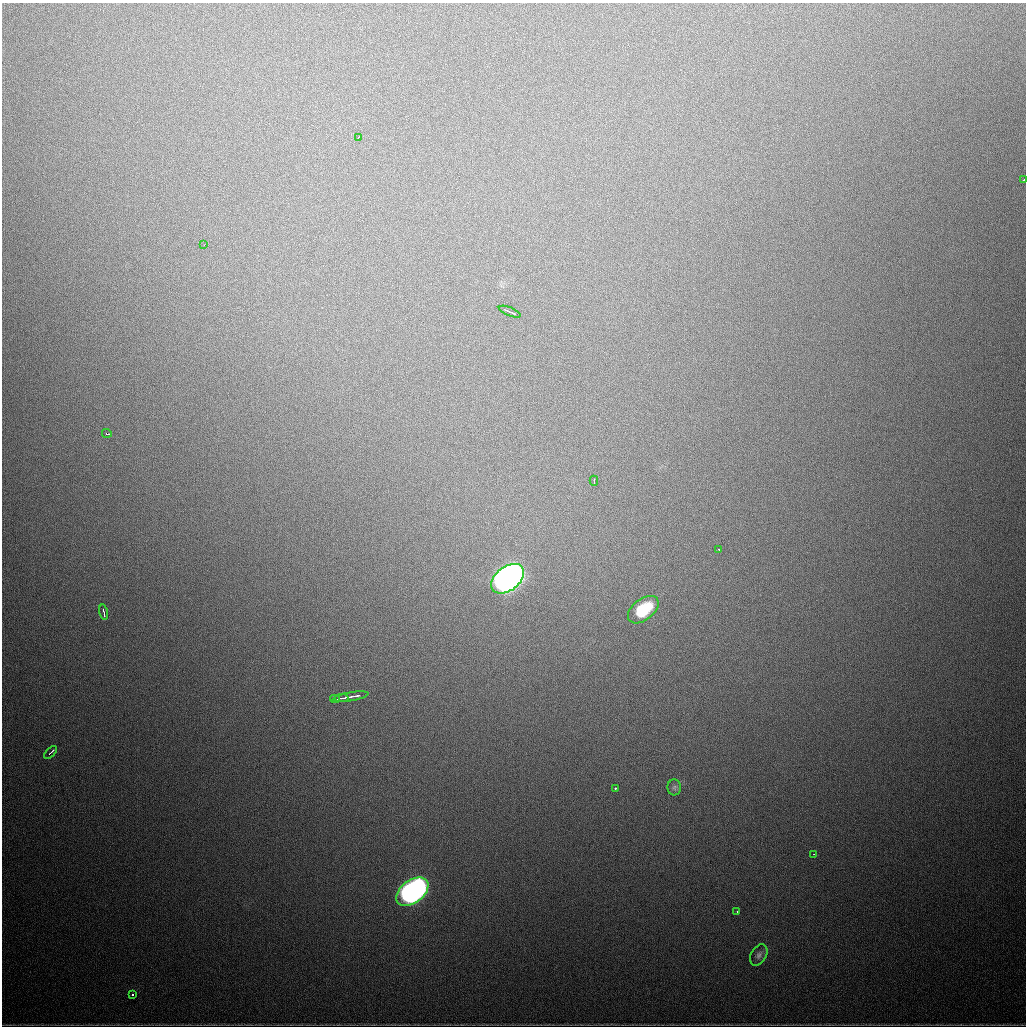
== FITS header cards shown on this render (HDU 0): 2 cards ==
NAXIS1  =                 1024
NAXIS2  =                 1024

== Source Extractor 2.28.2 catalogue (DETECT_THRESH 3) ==
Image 1024 x 1024 px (HDU 0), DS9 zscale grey, 1 PNG px = 1 image px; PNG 1028 x 1028 px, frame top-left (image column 1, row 1024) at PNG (2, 3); each listed source drawn as its Kron ellipse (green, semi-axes under 4 px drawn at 4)
Background 833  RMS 24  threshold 71.8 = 3 sigma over >= 5 px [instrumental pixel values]
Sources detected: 21; all 21 listed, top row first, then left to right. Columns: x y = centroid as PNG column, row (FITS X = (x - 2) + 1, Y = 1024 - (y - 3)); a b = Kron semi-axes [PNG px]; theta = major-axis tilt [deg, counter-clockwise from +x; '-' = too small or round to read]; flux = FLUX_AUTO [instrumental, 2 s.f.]
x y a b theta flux
358 138 3 2 - 2.3e+03
1024 180 3 2 - 1.2e+04
204 245 3 2 - 1.6e+03
510 312 11 2 -23 6.1e+03
107 433 5 3 - 9.5e+03
594 481 5 2 - 3.3e+03
719 550 3 2 - 1.8e+03
508 579 18 12 38 1.7e+06
643 610 18 10 38 6.7e+04
104 612 8 2 -76 4.0e+03
350 697 18 3 10 9.3e+03
342 698 6 2 -1 2.9e+03
335 699 5 2 - 3.3e+03
51 753 8 2 44 5.4e+03
674 787 8 6 -87 4.3e+03
615 788 3 2 - 5.0e+03
814 854 3 2 - 2.3e+03
412 892 18 11 37 9.0e+05
737 911 3 2 - 2.0e+03
759 955 11 7 58 6.7e+03
133 995 3 3 - 1.0e+04
At the frame edge (FLAGS 8, measured only in part): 1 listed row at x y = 1024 180